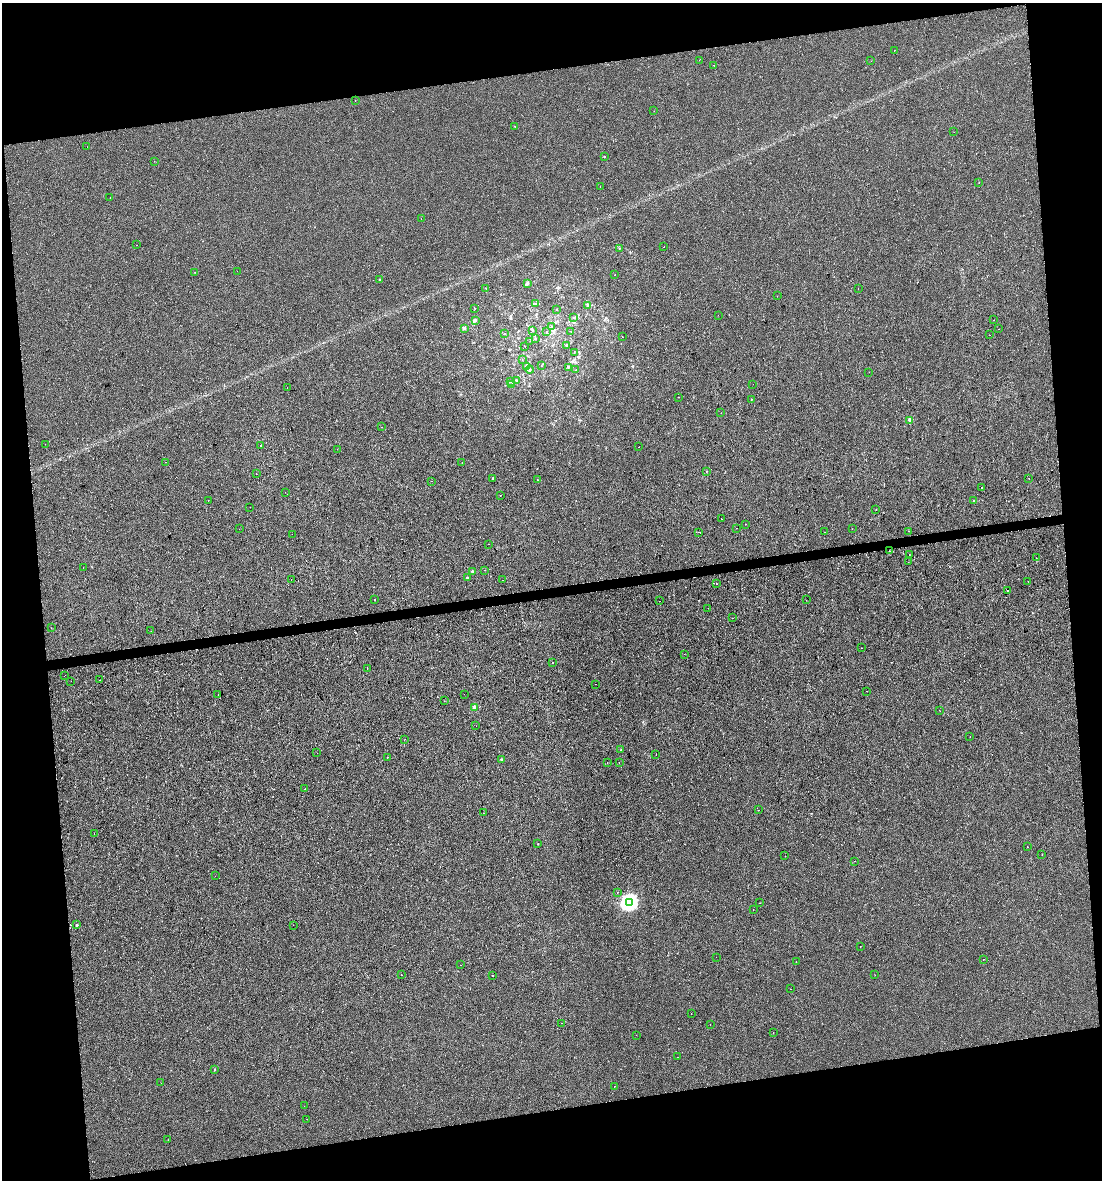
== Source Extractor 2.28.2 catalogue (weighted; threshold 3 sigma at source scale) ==
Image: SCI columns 17-4413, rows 1-4711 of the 4473 x 4711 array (HDU 1 of 3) = the unmasked area's bounding box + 8 px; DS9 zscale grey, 4 x 4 block average (1 PNG px = mean of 4 x 4 image px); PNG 1104 x 1182 px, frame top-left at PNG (2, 3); each listed source drawn as its Kron ellipse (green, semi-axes under 4 px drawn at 4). Shown black and unused: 19% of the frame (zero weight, under 2 of 3 exposures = <1% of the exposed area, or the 3 px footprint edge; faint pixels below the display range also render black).
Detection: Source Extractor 2.28.2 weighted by HDU 2 'WHT'. Background -6.59e-04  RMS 0.0042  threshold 0.0191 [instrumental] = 3 sigma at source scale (4.5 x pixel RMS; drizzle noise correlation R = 1.50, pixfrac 1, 0.0396/0.0396 arcsec/px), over >= 5 px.
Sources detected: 186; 10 cosmic-ray / hot-pixel residue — neither listed nor drawn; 1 coinciding with a brighter row at this scale — not listed separately; the other 175 listed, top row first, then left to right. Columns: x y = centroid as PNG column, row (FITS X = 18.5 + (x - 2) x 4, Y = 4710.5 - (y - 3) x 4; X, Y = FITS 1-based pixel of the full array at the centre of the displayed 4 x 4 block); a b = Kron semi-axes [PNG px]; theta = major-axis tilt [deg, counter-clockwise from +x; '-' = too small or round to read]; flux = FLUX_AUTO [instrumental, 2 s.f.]
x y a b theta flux
894 50 2 2 - 0.76
699 60 2 2 - 0.9
871 61 2 2 - 0.33
714 65 2 2 - 7
355 101 2 2 - 0.53
654 111 2 2 - 0.57
515 126 2 2 - 1.3
954 132 2 2 - 0.95
87 147 2 2 - 0.55
604 157 2 2 - 3.1
154 161 2 2 - 0.83
979 182 2 2 - 0.34
600 187 2 2 - 0.55
110 198 2 2 - 0.41
421 219 2 2 - 0.4
137 245 2 2 - 0.43
664 247 2 2 - 1.9
619 248 2 2 - 0.46
237 271 2 2 - 1
195 272 2 2 - 1.1
615 275 2 2 - 0.46
379 280 2 2 - 3.4
527 283 3 2 - 3.4
858 288 2 2 - 0.69
486 289 2 2 - 0.8
777 296 2 2 - 0.59
536 303 2 2 - 1.6
587 306 4 2 - 2.6
475 308 2 2 - 0.84
557 310 2 2 - 0.66
718 315 2 2 - 0.45
573 317 2 2 - 1.1
475 320 3 2 - 1.8
994 320 2 2 - 1.4
551 327 2 2 - 0.89
464 328 4 2 - 2.7
998 329 2 2 - 0.52
532 330 2 2 - 0.89
571 331 2 2 - 0.57
547 332 2 2 - 0.71
504 334 2 2 - 0.53
990 335 2 2 - 0.49
622 337 2 2 - 3.3
535 338 2 2 - 1.2
530 341 2 2 - 0.68
567 345 3 2 - 1.1
525 346 2 2 - 0.71
574 352 2 2 - 0.75
522 359 2 2 - 0.53
526 366 3 2 - 2
541 366 2 2 - 0.58
568 367 2 2 - 1.3
530 370 4 2 - 2.3
576 370 2 2 - 1.5
869 372 2 2 - 0.5
516 380 3 2 - 2.8
510 382 2 2 - 0.79
512 384 2 2 - 0.8
753 384 2 2 - 0.49
287 388 2 2 - 0.49
679 397 2 2 - 0.4
751 399 2 2 - 0.61
721 413 2 2 - 0.57
910 420 2 2 - 17
382 427 2 2 - 0.6
45 444 2 2 - 0.46
261 445 2 2 - 0.78
639 447 2 2 - 1.5
337 449 2 2 - 1.2
165 462 2 2 - 0.33
462 462 2 2 - 0.43
706 471 2 2 - 2.3
256 473 2 2 - 0.53
492 478 2 2 - 1.7
1029 478 2 2 - 0.5
538 480 2 2 - 2.2
432 481 2 2 - 0.57
981 488 2 2 - 0.82
285 492 2 2 - 0.98
500 495 2 2 - 0.47
208 500 2 2 - 2.3
973 500 2 2 - 2.6
250 507 2 2 - 0.3
876 509 2 2 - 1.4
721 519 2 2 - 3
745 524 2 2 - 2
737 528 2 2 - 0.91
239 529 2 2 - 0.55
852 529 2 2 - 1.1
909 531 2 2 - 2.1
699 532 2 2 - 2.1
824 532 2 2 - 0.91
292 534 2 2 - 0.59
489 544 2 2 - 1.8
889 551 2 2 - 0.55
909 554 2 2 - 0.87
1036 558 2 2 - 0.41
908 562 2 2 - 0.69
83 567 2 2 - 0.66
485 570 2 2 - 0.79
472 571 2 2 - 5.8
467 578 2 2 - 7
291 579 2 2 - 7
502 580 2 2 - 0.94
1028 581 2 2 - 1
716 584 2 2 - 3.6
1007 590 2 2 - 1.7
374 599 2 2 - 1.5
806 600 2 2 - 2.1
659 601 2 2 - 0.73
708 608 2 2 - 0.7
732 618 2 2 - 0.49
51 628 2 2 - 0.57
151 631 2 2 - 0.57
861 648 2 2 - 1.1
684 654 2 2 - 0.91
553 662 2 2 - 0.58
367 668 2 2 - 0.61
64 676 2 2 - 4.2
100 680 2 2 - 0.6
71 681 2 2 - 1
596 684 2 2 - 0.38
867 691 2 2 - 2.3
218 694 2 2 - 0.31
464 694 2 2 - 0.81
444 701 2 2 - 0.36
474 707 2 2 - 28
940 711 2 2 - 0.47
476 726 2 2 - 0.45
970 737 2 2 - 0.41
404 740 2 2 - 0.57
621 750 2 2 - 1.3
317 753 2 2 - 0.44
656 754 2 2 - 0.48
387 757 2 2 - 1.3
501 759 2 2 - 8
607 762 2 2 - 0.57
619 763 2 2 - 0.36
305 789 2 2 - 1.6
759 810 2 2 - 0.38
483 813 2 2 - 0.41
94 834 2 2 - 0.45
538 844 2 2 - 1.6
1027 847 2 2 - 1.5
1042 855 2 2 - 0.49
785 856 2 2 - 0.68
854 861 2 2 - 0.72
215 876 2 2 - 0.85
617 892 2 2 - 2.6
629 902 4 4 - 760
759 903 2 2 - 0.61
753 909 2 2 - 0.72
77 925 2 2 - 8.8
293 925 2 2 - 0.39
860 947 2 2 - 0.61
716 957 2 2 - 0.75
983 959 2 2 - 0.55
796 962 2 2 - 2
460 965 2 2 - 0.39
401 975 2 2 - 1.5
875 975 2 2 - 0.45
493 976 2 2 - 1.6
790 989 2 2 - 0.33
691 1014 2 2 - 0.64
561 1023 2 2 - 0.52
710 1024 2 2 - 1.2
773 1033 2 2 - 0.49
636 1035 2 2 - 0.41
677 1057 2 2 - 0.36
214 1069 2 2 - 4.6
161 1083 2 2 - 1.2
614 1086 2 2 - 2.1
304 1106 2 2 - 0.51
307 1119 2 2 - 0.51
168 1140 2 2 - 1.5
Diffuse or blended objects may show on this block-average render without a row.